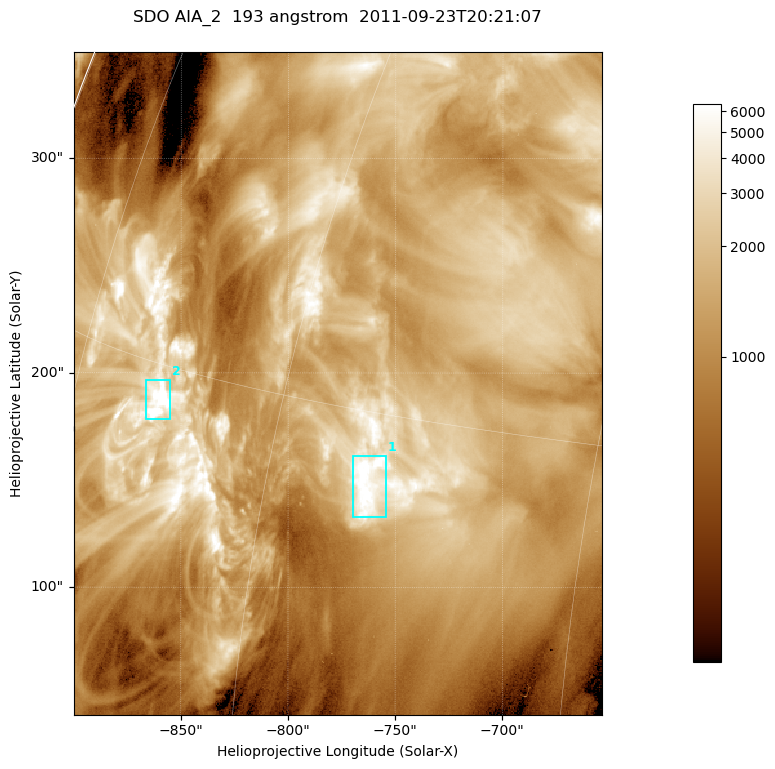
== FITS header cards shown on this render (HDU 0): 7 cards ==
TELESCOP= 'SDO     '           /
INSTRUME= 'AIA_2   '           /
WAVELNTH=                  193 /
WAVEUNIT= 'angstrom'           /
DATE-OBS= '2011-09-23T20:21:07.84' /
CTYPE1  = 'HPLN-TAN'           /
CTYPE2  = 'HPLT-TAN'           /

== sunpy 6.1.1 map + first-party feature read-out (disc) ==
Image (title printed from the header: SDO AIA_2  193 angstrom  2011-09-23T20:21:07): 410 x 514 px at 0.601 arcsec/px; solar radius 957 arcsec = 1592 px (partial field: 2.6% of the solar disc is inside the frame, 100% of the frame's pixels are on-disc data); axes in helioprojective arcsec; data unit not stated in the header (colour bar unlabelled)
Pointing: header CRPIX1/2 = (2043.81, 2047.21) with CRVAL1/2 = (0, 0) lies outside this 410 x 514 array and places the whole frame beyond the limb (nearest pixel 1.41 R_sun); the SolarSoft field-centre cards XCEN/YCEN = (-776.9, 195.1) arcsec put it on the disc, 1313 arcsec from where CRPIX/CRVAL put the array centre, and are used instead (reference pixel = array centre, CRVAL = XCEN/YCEN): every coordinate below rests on XCEN/YCEN
Orientation: roll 0.0564 deg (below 1 deg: not rotated)
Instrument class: DISC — disc imager (sunpy class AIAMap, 193 A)
Bright regions (active regions / flare kernels): reference = the on-disc median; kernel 3 px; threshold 5 sigma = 3680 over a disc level ~1310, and >= 1.15x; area >= 210 px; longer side >= 5 px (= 3 arcsec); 2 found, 2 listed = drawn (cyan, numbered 1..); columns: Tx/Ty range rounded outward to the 2 arcsec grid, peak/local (2 s.f.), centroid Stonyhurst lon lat
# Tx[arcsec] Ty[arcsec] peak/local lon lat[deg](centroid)
1 -770..-754 132..162 7.1 -55 +13
2 -868..-854 178..198 11 -68 +14